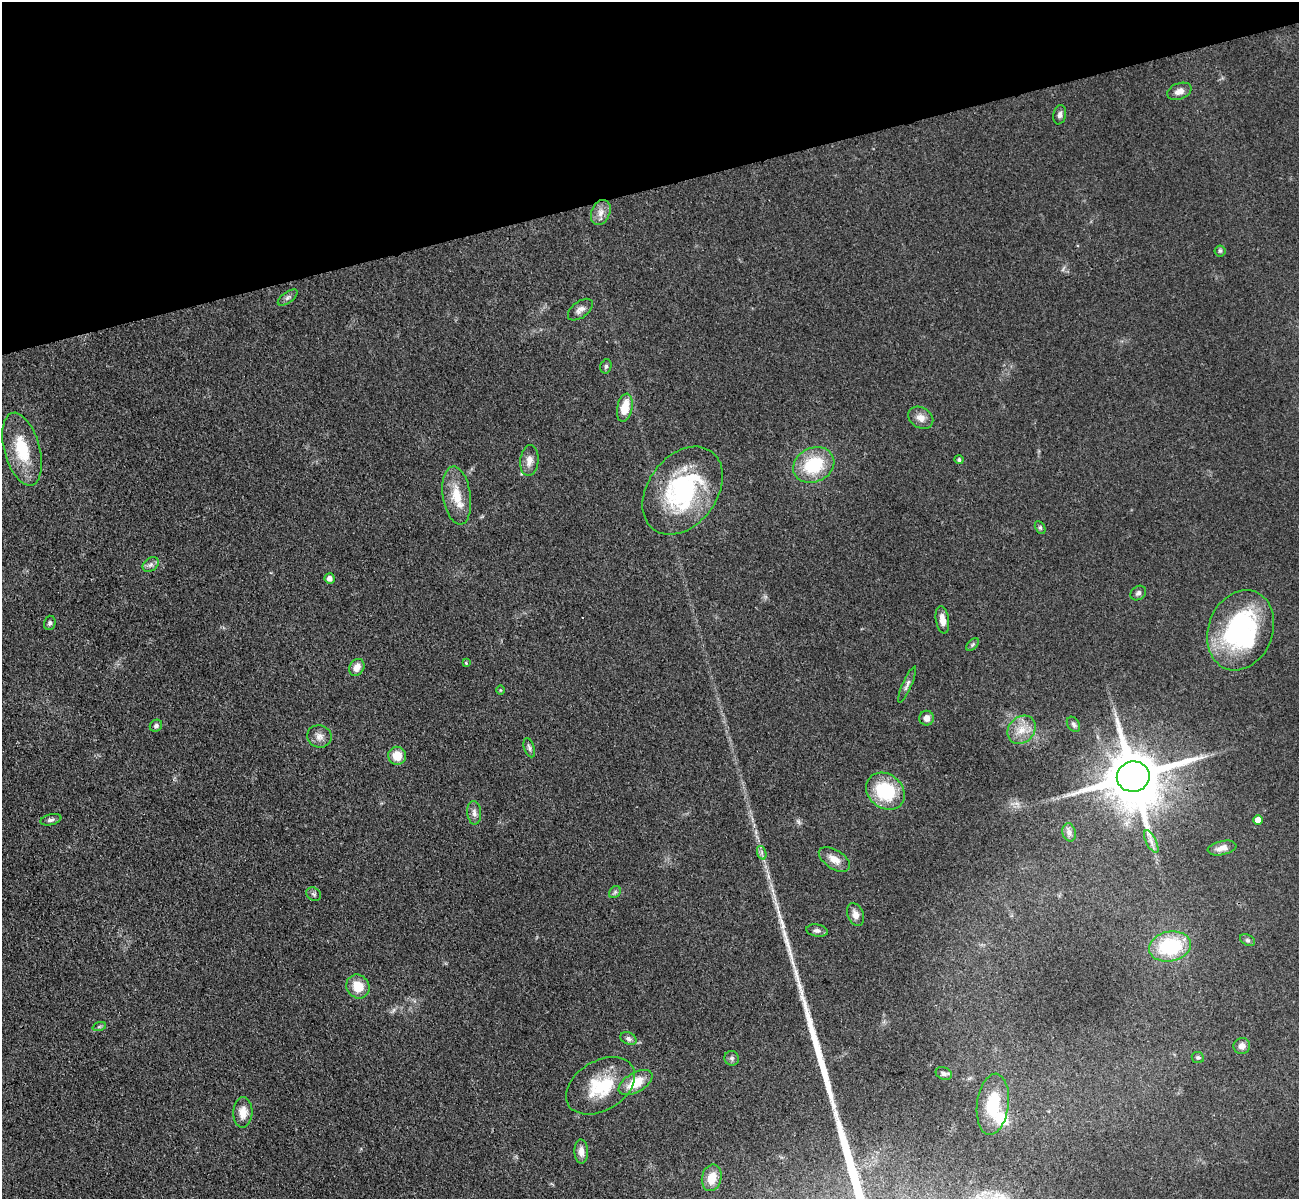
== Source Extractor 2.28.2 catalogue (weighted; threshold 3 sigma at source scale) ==
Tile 3 of 4 x 4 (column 3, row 1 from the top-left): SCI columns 2709-4005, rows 3900-5096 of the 5417 x 5283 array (HDU 1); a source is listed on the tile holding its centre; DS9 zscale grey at full resolution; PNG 1301 x 1201 px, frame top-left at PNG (2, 2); each listed source drawn as its Kron ellipse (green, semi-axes under 4 px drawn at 4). Shown black and unused: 16% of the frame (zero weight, under 3 of 4 exposures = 6% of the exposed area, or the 3 px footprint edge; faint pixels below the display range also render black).
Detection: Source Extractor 2.28.2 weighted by HDU 2 'WHT'; one run over the whole footprint, this tile lists its part. Background 0.0437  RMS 0.0057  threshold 0.0256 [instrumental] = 3 sigma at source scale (4.5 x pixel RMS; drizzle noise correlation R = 1.50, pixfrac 1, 0.05/0.05 arcsec/px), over >= 5 px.
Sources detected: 67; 1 inside a brighter object's white glare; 1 long thin detection or spike segment (spike, bleed or trail) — neither listed nor drawn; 2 inside a brighter listed object's ellipse — not listed separately; the other 63 listed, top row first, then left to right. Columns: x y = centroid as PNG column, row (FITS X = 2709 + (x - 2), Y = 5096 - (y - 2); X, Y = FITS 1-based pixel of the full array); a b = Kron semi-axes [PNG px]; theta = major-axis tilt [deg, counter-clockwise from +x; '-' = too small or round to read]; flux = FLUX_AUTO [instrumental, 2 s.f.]
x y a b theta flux
1179 91 13 8 21 3.5
1060 115 10 6 79 2
601 212 13 9 67 4.3
1220 251 5 5 - 1
288 297 12 5 37 1.8
580 310 14 8 37 3.1
606 366 7 5 74 1.1
625 408 14 7 78 11
921 418 13 10 -32 4.6
22 449 38 17 -75 24
959 460 4 4 - 1
529 461 15 9 85 4.5
814 465 21 17 25 30
683 491 49 34 53 73
457 495 29 14 -82 14
1040 528 7 5 -63 1.1
151 565 9 6 34 2
330 578 5 5 - 3.5
1138 593 8 6 39 1.7
942 620 14 6 -80 4.5
50 623 7 6 - 1.3
1240 630 41 32 69 89
972 645 8 4 45 1.1
466 663 4 3 - 0.64
357 667 9 7 61 4.6
907 685 19 4 66 2.1
500 690 5 3 - 0.5
927 718 7 7 - 3.6
1073 724 8 6 -57 1.5
156 726 6 5 - 1.4
1022 730 15 12 44 8.5
319 736 12 11 - 3.7
529 748 10 5 -71 1.4
397 756 9 9 - 8.6
1133 777 16 15 - 4100
885 791 21 17 -38 33
474 813 12 7 -85 2.7
51 820 11 5 13 1.8
1258 820 5 4 - 5.8
1069 832 9 6 -77 2.2
1151 842 12 5 -63 2.8
1222 848 14 7 12 3.9
762 853 7 4 -72 1.4
834 859 17 9 -33 5.5
615 892 7 5 46 1.2
314 894 8 6 -33 1.3
856 915 12 8 -67 3.9
817 931 11 6 -10 2
1248 940 8 5 -27 1.2
1170 946 21 15 11 37
358 987 12 11 - 11
99 1027 7 4 19 0.89
628 1038 8 6 -28 1.7
1242 1046 8 8 - 3.1
1198 1057 6 5 - 1
732 1058 7 7 - 1.5
944 1074 8 6 -21 1.4
635 1083 19 9 30 14
600 1086 37 24 31 28
993 1104 31 15 83 24
243 1112 15 9 87 6.3
581 1151 12 7 -88 3.8
712 1178 13 9 77 9.3
Overlapping masked pixels (flux is a lower limit): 1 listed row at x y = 1133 777